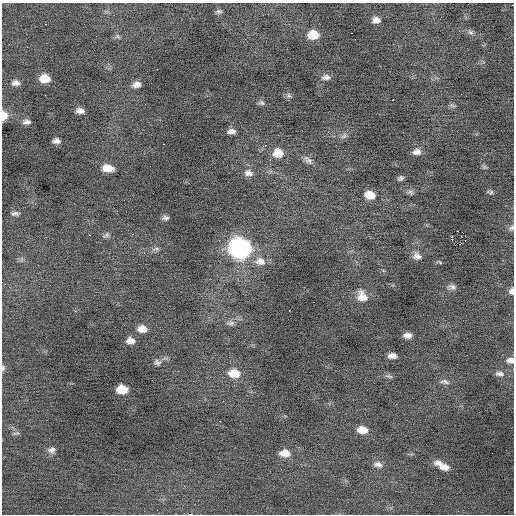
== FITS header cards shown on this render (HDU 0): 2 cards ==
NAXIS1  =                  512 / Axis length
NAXIS2  =                  512 / Axis length

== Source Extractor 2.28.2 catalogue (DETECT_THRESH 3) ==
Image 512 x 512 px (HDU 0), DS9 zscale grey, 1 PNG px = 1 image px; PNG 516 x 516 px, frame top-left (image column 1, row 512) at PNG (2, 3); no overlay
Background -0.0261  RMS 0.95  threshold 2.84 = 3 sigma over >= 5 px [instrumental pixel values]
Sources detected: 79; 1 with non-positive FLUX_AUTO (blend fragments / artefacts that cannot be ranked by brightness) is not listed; the other 78 listed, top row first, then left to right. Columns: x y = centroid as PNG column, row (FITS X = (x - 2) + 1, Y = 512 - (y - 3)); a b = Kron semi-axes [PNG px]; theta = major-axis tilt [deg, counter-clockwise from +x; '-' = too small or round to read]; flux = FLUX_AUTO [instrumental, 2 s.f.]
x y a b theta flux
219 11 8 5 6 150
376 20 9 7 4 370
45 24 2 2 - 240
470 32 8 6 -31 190
351 33 2 2 - 410
313 35 10 8 4 1300
118 37 8 6 -46 140
355 39 2 2 - 560
157 69 2 2 - 170
326 77 11 7 6 300
45 78 9 7 -4 1000
16 83 10 7 0 310
136 85 9 6 7 370
461 94 2 2 - 76
45 95 2 2 - 130
289 95 6 5 - 140
393 99 2 2 - 51
261 103 8 6 -13 160
145 104 2 2 - 170
452 105 10 4 -17 130
80 111 8 6 -8 340
3 116 7 5 89 980
27 122 9 6 4 250
231 131 9 5 3 300
344 136 10 6 45 210
56 141 7 5 -7 260
164 144 3 2 - 320
265 145 3 2 - 160
416 152 10 8 1 370
278 153 11 10 - 860
308 160 14 7 -41 300
485 167 6 6 - 110
107 168 10 7 -7 780
248 173 11 9 -11 370
401 178 7 5 15 170
411 192 10 7 -40 190
491 192 6 5 - 110
370 195 11 8 -11 990
15 213 10 5 -1 180
165 218 7 5 0 190
511 228 8 6 33 170
458 231 3 2 - 190
132 234 3 2 - 160
89 235 2 2 - 580
107 235 9 6 32 160
465 235 2 2 - 160
451 240 3 2 - 9.1
465 240 2 2 - 39
239 248 12 10 -14 25000
156 249 10 5 0 170
417 256 12 9 -27 360
260 261 15 11 -6 660
452 287 12 7 -12 230
511 291 7 6 - 280
362 296 15 12 -62 790
289 311 3 3 - 120
231 323 12 8 -8 290
142 329 10 8 -2 590
407 335 9 5 -4 380
130 341 9 6 -3 460
392 356 9 5 -6 380
510 360 9 7 -1 300
157 362 10 8 -2 260
3 368 7 4 83 150
234 373 13 10 -8 1100
499 374 11 6 -5 260
389 376 10 5 -13 150
446 382 11 6 -35 220
122 389 9 7 -2 1400
220 421 2 2 - 320
362 430 11 7 -8 750
16 433 10 4 11 130
52 450 10 8 5 280
285 453 12 8 -7 670
439 463 13 8 -11 420
378 465 12 8 -10 310
444 467 12 7 -9 480
190 514 4 2 - 2000
At the frame edge (FLAGS 8, measured only in part): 6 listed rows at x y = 3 116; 511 228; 511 291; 510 360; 3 368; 190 514
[1 non-positive-flux detection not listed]